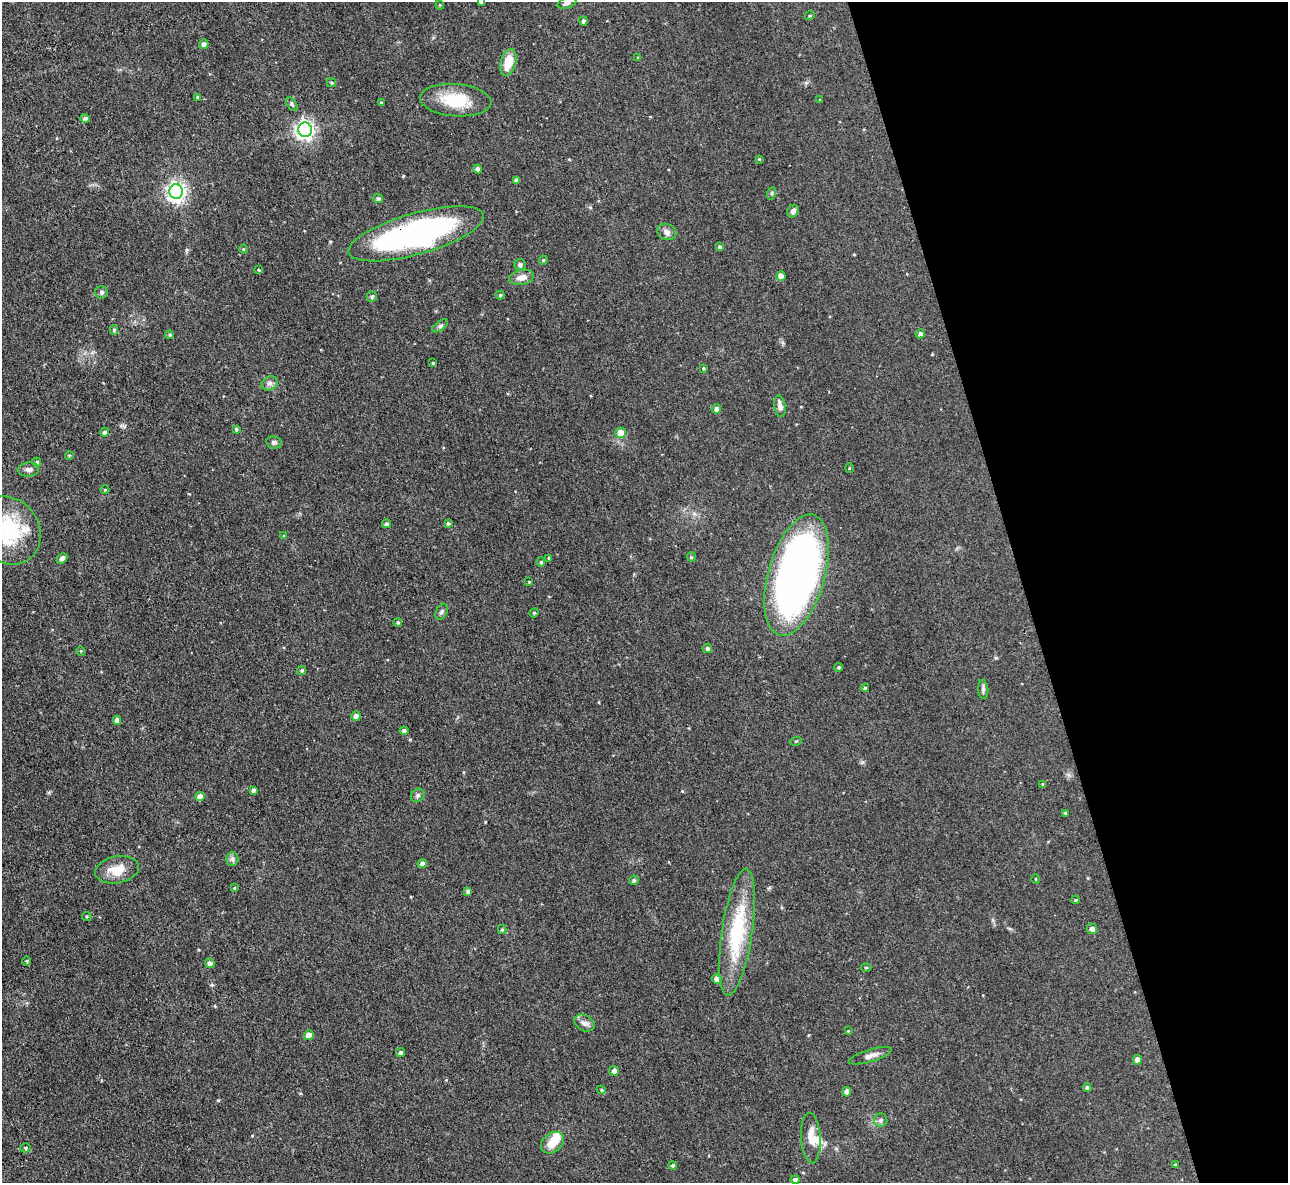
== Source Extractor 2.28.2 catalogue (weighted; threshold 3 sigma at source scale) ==
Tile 12 of 4 x 4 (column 4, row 3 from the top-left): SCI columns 3861-5146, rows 1322-2502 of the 5146 x 5127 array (HDU 1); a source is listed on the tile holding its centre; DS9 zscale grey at full resolution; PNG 1290 x 1185 px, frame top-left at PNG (2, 2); each listed source drawn as its Kron ellipse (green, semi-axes under 4 px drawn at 4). Shown black and unused: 20% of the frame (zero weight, under 3 of 4 exposures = <1% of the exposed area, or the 3 px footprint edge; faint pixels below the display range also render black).
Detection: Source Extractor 2.28.2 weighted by HDU 2 'WHT'; one run over the whole footprint, this tile lists its part. Background 0.0491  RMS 0.0074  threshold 0.0332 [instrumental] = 3 sigma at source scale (4.5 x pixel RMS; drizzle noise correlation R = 1.50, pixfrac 1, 0.05/0.05 arcsec/px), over >= 5 px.
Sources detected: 117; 1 inside a brighter object's white glare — neither listed nor drawn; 2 inside a brighter listed object's ellipse — not listed separately; the other 114 listed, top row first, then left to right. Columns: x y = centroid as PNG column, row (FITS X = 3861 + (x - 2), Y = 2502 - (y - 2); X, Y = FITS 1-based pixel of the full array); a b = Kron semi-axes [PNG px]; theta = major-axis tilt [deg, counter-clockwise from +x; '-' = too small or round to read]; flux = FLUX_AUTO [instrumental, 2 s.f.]
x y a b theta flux
481 2 3 3 - 1.5
567 3 10 5 16 2
440 5 4 4 - 0.7
810 16 5 3 - 0.73
583 21 4 4 - 1.8
204 44 5 4 - 3.4
638 57 4 3 - 0.75
508 62 14 7 74 15
332 83 4 4 - 1
197 97 3 3 - 0.94
456 100 36 16 -4 29
820 100 3 3 - 0.76
381 102 3 3 - 0.71
292 104 8 4 -54 1.4
85 119 4 4 - 2.6
305 130 7 7 - 290
759 159 4 3 - 0.53
478 169 4 4 - 2.9
517 180 4 4 - 2.5
176 192 7 7 - 310
772 193 6 4 71 0.99
378 199 5 4 - 2
793 211 6 5 - 2.8
667 232 10 8 -26 3.3
416 234 70 20 16 190
719 247 4 4 - 1.5
243 249 5 3 - 0.66
543 260 4 4 - 0.83
520 265 5 5 - 2
259 270 4 3 - 0.74
781 276 5 4 - 5.6
521 277 13 7 11 5.5
101 292 6 6 - 1.8
500 295 4 4 - 0.93
372 297 5 5 - 1.5
440 326 9 4 35 1.7
114 330 4 3 - 1.2
920 334 4 4 - 2.6
170 335 4 4 - 1
433 363 4 3 - 0.7
703 368 4 3 - 0.75
270 383 8 6 29 2.7
780 406 11 5 -81 3.4
716 409 5 4 - 3.1
236 429 3 3 - 1.1
105 432 4 4 - 2.2
621 433 5 5 - 9.9
274 442 8 6 -10 1.8
69 455 4 3 - 0.57
37 462 4 4 - 1.3
849 468 5 3 - 0.61
29 469 10 7 7 2.5
105 490 4 4 - 0.72
448 523 4 4 - 1.2
386 524 4 4 - 1.5
8 530 35 31 -56 51
284 536 4 4 - 0.87
691 557 5 4 - 0.81
62 558 6 4 46 2.2
549 558 4 4 - 0.99
541 562 5 4 - 1.2
797 575 62 28 74 430
529 582 4 3 - 0.59
442 612 8 5 58 1.8
534 613 5 4 - 0.82
398 622 4 4 - 1
707 648 5 4 - 1.7
81 651 4 4 - 0.72
839 667 4 4 - 1.2
302 670 5 4 - 1.1
865 688 4 3 - 0.77
983 689 9 5 -85 1.7
356 716 5 4 - 3.8
117 720 4 4 - 3.6
404 731 4 4 - 2.1
796 741 5 3 - 0.74
1043 784 4 4 - 0.87
253 790 4 3 - 1.7
418 795 7 6 - 1.9
200 797 5 4 - 4.4
1066 813 3 3 - 1.3
232 859 6 6 - 2
422 864 4 4 - 3
117 870 22 13 11 13
1036 879 4 3 - 0.55
634 880 5 4 - 1.3
234 888 4 3 - 0.6
468 891 4 4 - 2.3
1076 900 4 3 - 0.9
87 916 5 4 - 0.98
502 929 5 4 - 1
1092 929 5 5 - 2.8
737 932 64 15 82 56
27 961 5 3 - 0.85
210 963 5 4 - 2.3
866 968 5 3 - 0.8
717 979 5 4 - 5.3
584 1023 10 8 -29 3.7
848 1031 3 3 - 0.51
309 1035 5 4 - 6.8
400 1052 4 4 - 1.6
870 1056 22 6 17 4.2
1137 1060 5 4 - 3
614 1071 5 4 - 2.7
1087 1088 4 4 - 1.4
601 1090 5 4 - 0.91
847 1092 5 4 - 4.8
881 1120 7 6 - 1.9
811 1138 25 9 -86 10
552 1143 13 9 39 10
26 1148 5 4 - 1.1
673 1165 4 4 - 1.5
1175 1165 3 3 - 0.96
795 1180 4 4 - 2.6
Overlapping masked pixels (flux is a lower limit): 1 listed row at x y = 416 234
Isophote crosses this tile's border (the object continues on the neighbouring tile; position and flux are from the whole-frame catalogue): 3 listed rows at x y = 481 2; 567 3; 8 530